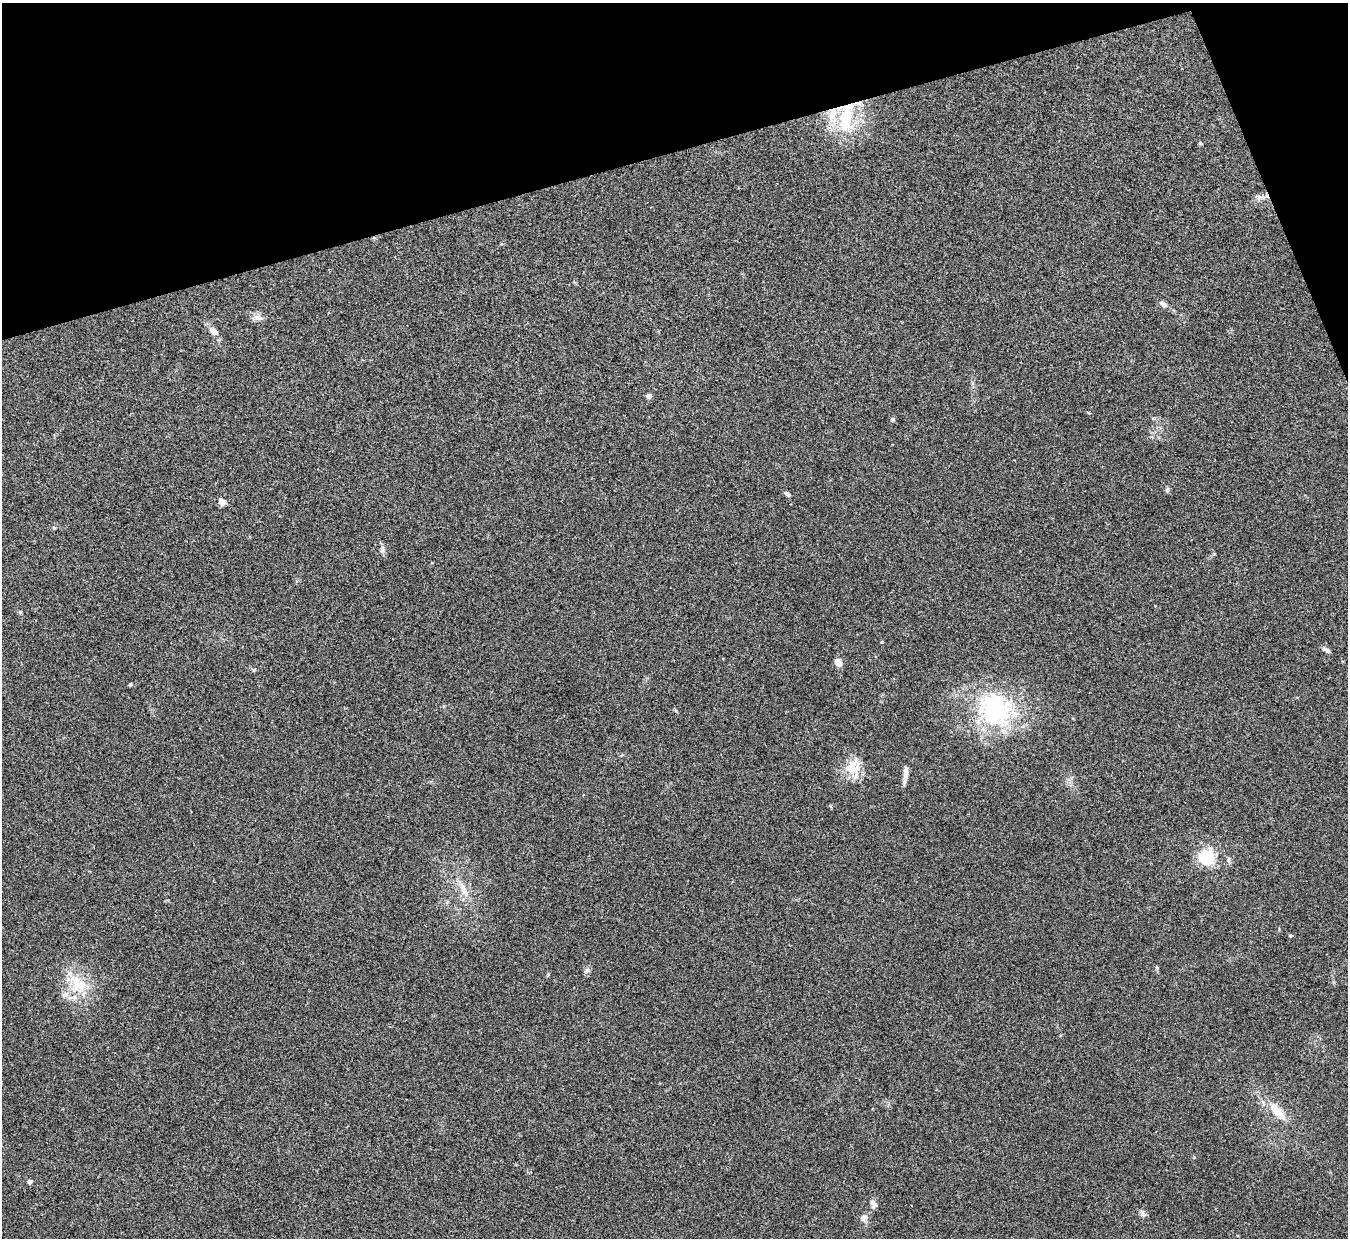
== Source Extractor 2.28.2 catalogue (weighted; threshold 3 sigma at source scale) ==
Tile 3 of 4 x 4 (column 3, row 1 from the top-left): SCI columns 2700-4045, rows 3869-5104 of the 5402 x 5386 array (HDU 1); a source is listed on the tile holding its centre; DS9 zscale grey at full resolution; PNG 1350 x 1240 px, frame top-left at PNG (2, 3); no overlay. Shown black and unused: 14% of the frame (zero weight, under 3 of 4 exposures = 1% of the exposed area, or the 3 px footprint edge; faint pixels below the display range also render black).
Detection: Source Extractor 2.28.2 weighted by HDU 2 'WHT'; one run over the whole footprint, this tile lists its part. Background 0.0565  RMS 0.0051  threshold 0.0227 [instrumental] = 3 sigma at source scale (4.5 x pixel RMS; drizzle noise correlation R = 1.50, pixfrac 1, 0.05/0.05 arcsec/px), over >= 5 px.
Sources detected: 35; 3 inside a brighter listed object's ellipse — not listed separately; the other 32 listed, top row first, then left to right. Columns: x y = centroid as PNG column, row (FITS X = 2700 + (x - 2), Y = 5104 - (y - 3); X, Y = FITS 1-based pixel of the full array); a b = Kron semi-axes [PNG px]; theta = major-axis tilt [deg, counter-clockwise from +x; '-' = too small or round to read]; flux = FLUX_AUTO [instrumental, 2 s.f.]
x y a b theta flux
846 118 47 18 80 26
1200 143 5 5 - 0.61
1259 197 9 5 59 1.4
1163 304 11 6 -31 2
258 317 16 7 -18 2.7
214 331 13 8 -39 3.3
649 396 4 4 - 3.6
892 419 7 5 56 0.74
1167 490 7 5 75 0.93
787 494 7 4 -43 1.3
222 502 5 4 - 7.9
54 528 5 4 - 0.59
382 550 9 7 74 1.9
882 642 4 3 - 0.5
1326 650 11 5 -30 1.6
838 663 10 7 -58 3
130 684 5 4 - 0.55
995 710 51 42 -40 60
852 767 22 20 -27 11
905 776 17 5 82 3.4
1207 857 6 6 - 140
1228 860 9 4 90 0.96
463 887 20 7 -75 4.9
1290 936 4 4 - 0.54
1157 967 6 4 -70 0.67
586 971 11 6 58 1.5
76 982 29 15 -73 15
1277 1112 26 11 -50 9.6
30 1182 5 5 - 1.4
874 1204 11 8 -58 2.1
1142 1213 11 5 -73 1.3
864 1218 13 7 39 2.2
Overlapping masked pixels (flux is a lower limit): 1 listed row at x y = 846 118